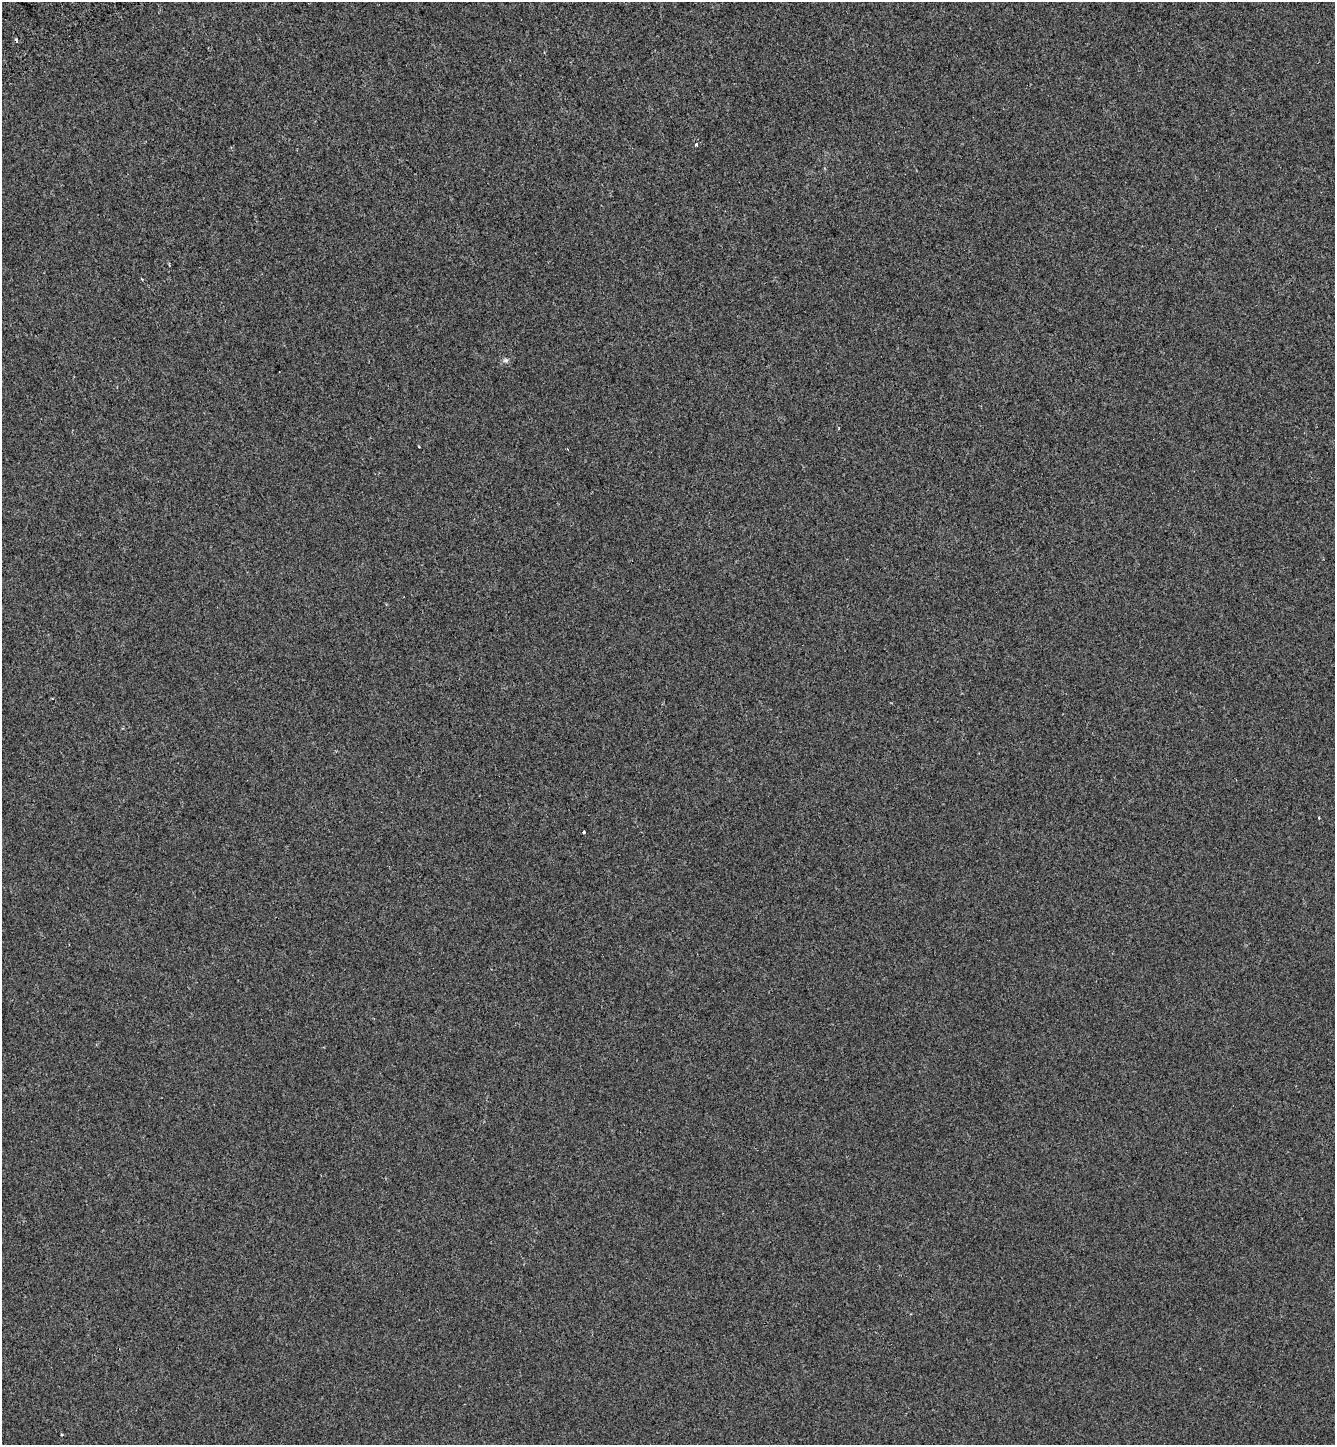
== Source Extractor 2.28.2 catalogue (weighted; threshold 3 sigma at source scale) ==
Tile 11 of 4 x 4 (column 3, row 3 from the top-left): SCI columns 2958-4290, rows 1544-2986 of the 5858 x 5977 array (HDU 1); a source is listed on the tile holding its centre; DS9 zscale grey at full resolution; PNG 1337 x 1447 px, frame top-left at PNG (2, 2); no overlay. Shown black and unused: <1% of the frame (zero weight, under 2 of 3 exposures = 7% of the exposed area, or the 3 px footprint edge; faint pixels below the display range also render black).
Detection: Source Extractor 2.28.2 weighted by HDU 2 'WHT'; one run over the whole footprint, this tile lists its part. Background -4.05e-04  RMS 0.0046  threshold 0.0205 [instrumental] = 3 sigma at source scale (4.5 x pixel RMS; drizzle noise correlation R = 1.50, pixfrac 1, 0.0396/0.0396 arcsec/px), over >= 5 px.
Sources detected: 6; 1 cosmic-ray / hot-pixel residue — not listed; the other 5 listed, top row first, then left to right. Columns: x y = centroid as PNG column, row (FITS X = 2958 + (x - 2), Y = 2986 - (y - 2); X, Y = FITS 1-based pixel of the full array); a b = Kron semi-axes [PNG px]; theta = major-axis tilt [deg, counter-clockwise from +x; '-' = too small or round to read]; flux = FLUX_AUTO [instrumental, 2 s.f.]
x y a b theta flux
696 144 3 3 - 4.8
505 360 7 4 -18 0.79
418 446 3 2 - 0.4
584 832 3 3 - 2.3
62 1435 3 2 - 0.38